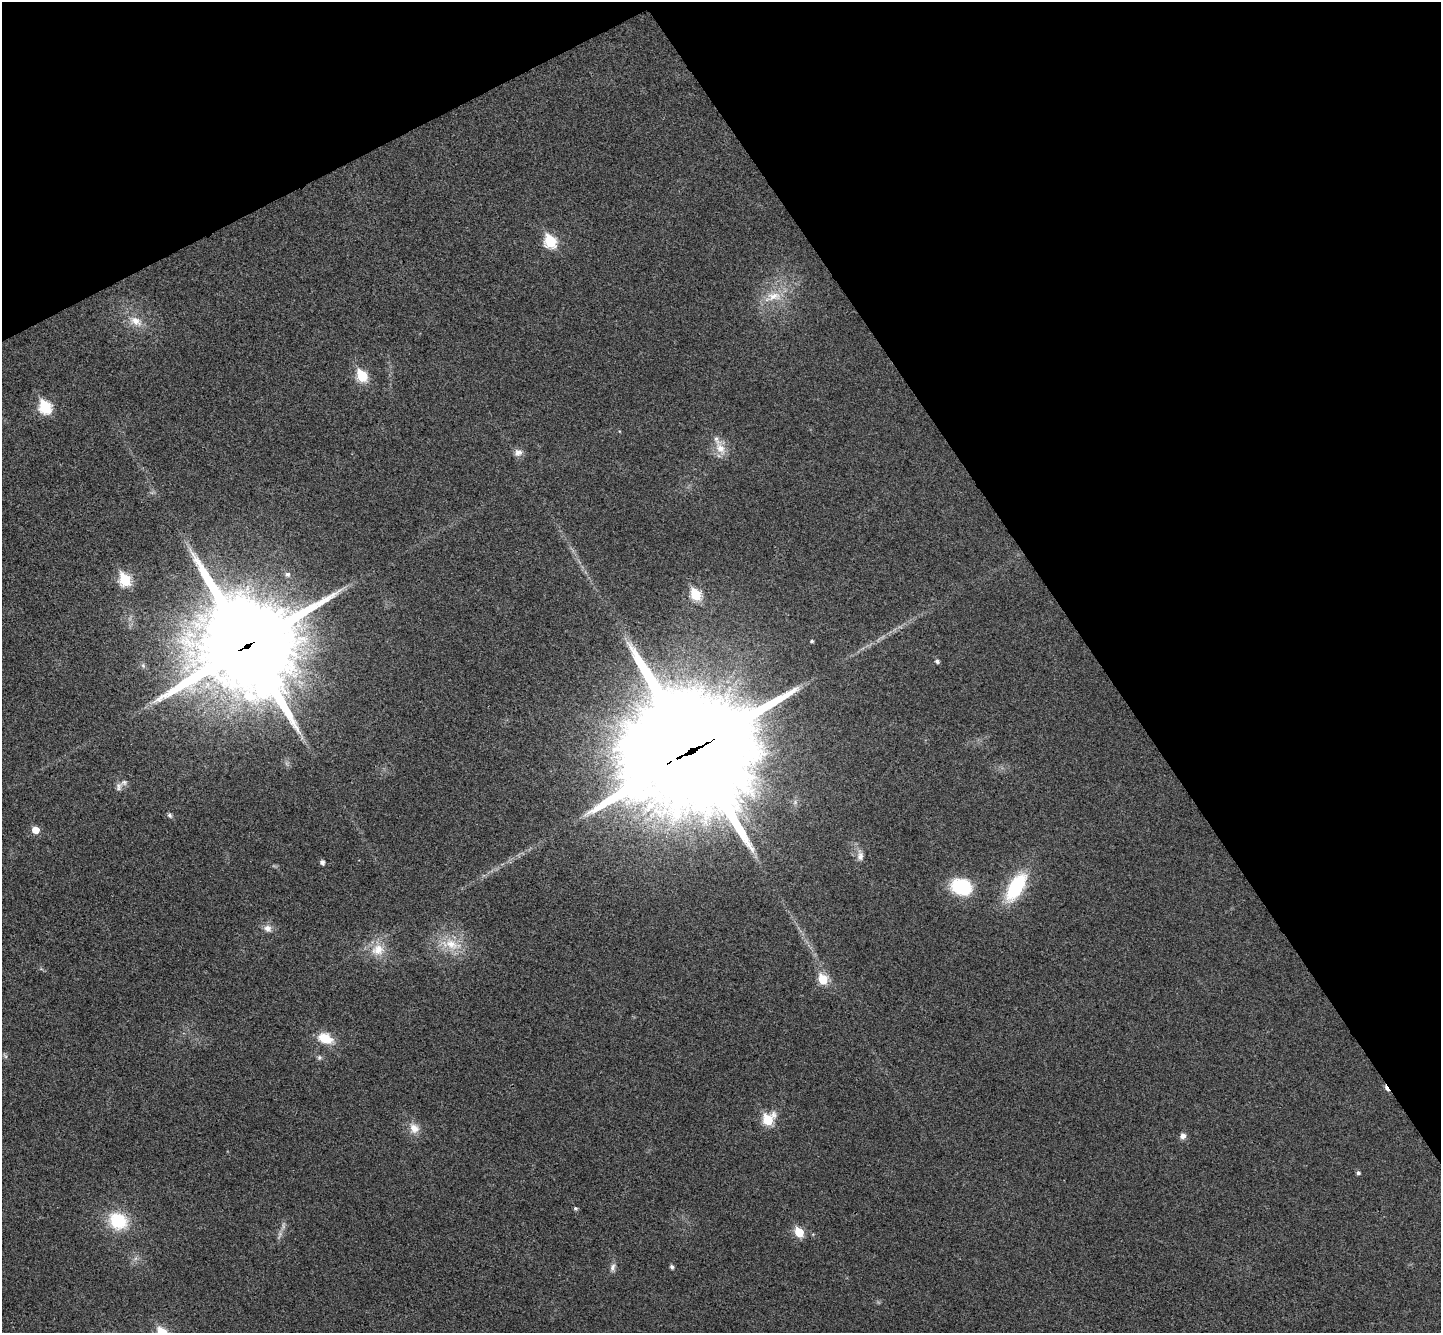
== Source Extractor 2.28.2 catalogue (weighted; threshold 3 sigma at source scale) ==
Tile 3 of 4 x 4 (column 3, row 1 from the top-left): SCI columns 2930-4368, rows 4182-5512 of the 5862 x 5834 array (HDU 1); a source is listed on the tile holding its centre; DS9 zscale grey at full resolution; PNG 1443 x 1335 px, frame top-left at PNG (2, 2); no overlay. Shown black and unused: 30% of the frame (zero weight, under 3 of 4 exposures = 6% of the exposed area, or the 3 px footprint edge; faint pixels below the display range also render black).
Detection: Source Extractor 2.28.2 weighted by HDU 2 'WHT'; one run over the whole footprint, this tile lists its part. Background 0.0267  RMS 0.0059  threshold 0.0266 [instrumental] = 3 sigma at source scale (4.5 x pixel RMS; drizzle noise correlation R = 1.50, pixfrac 1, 0.05/0.05 arcsec/px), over >= 5 px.
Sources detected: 45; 5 too faint to see at this stretch — not listed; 2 inside a brighter listed object's ellipse — not listed separately; the other 38 listed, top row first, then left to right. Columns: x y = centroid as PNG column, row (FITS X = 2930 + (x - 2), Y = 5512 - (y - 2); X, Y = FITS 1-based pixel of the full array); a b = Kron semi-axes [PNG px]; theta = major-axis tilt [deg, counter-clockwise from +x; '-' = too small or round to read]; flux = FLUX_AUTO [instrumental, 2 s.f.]
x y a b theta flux
550 241 8 6 -58 51
773 296 31 15 13 17
135 321 21 12 -24 10
362 376 7 6 - 41
45 407 7 6 - 60
720 448 22 14 -81 9.5
518 452 12 9 11 3.8
287 574 7 6 - 2
125 580 7 6 - 58
695 595 7 6 - 37
812 641 4 4 - 1.1
247 645 40 36 -56 9000
937 661 5 5 - 1.7
692 750 45 43 6 18000
119 787 13 8 78 2.9
170 815 8 6 -70 1.4
35 830 6 5 - 10
860 855 18 9 -87 4.7
322 862 5 4 - 2.3
961 887 22 16 -15 38
1016 887 35 15 59 44
267 928 12 10 -40 4.1
451 944 37 18 -11 21
378 949 21 19 81 14
823 979 6 6 - 26
325 1038 18 11 -22 14
5 1056 9 4 -54 1.3
319 1057 7 7 - 1.6
1386 1088 10 4 -57 4.6
768 1120 7 6 - 36
414 1128 16 13 -62 7.2
1183 1136 8 7 - 3
1358 1173 5 4 - 1.5
575 1208 5 4 - 1
118 1221 20 17 -27 32
799 1232 6 5 - 22
613 1267 13 7 82 2.7
672 1267 5 4 - 1.6
Overlapping masked pixels (flux is a lower limit): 3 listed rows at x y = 247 645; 692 750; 1386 1088